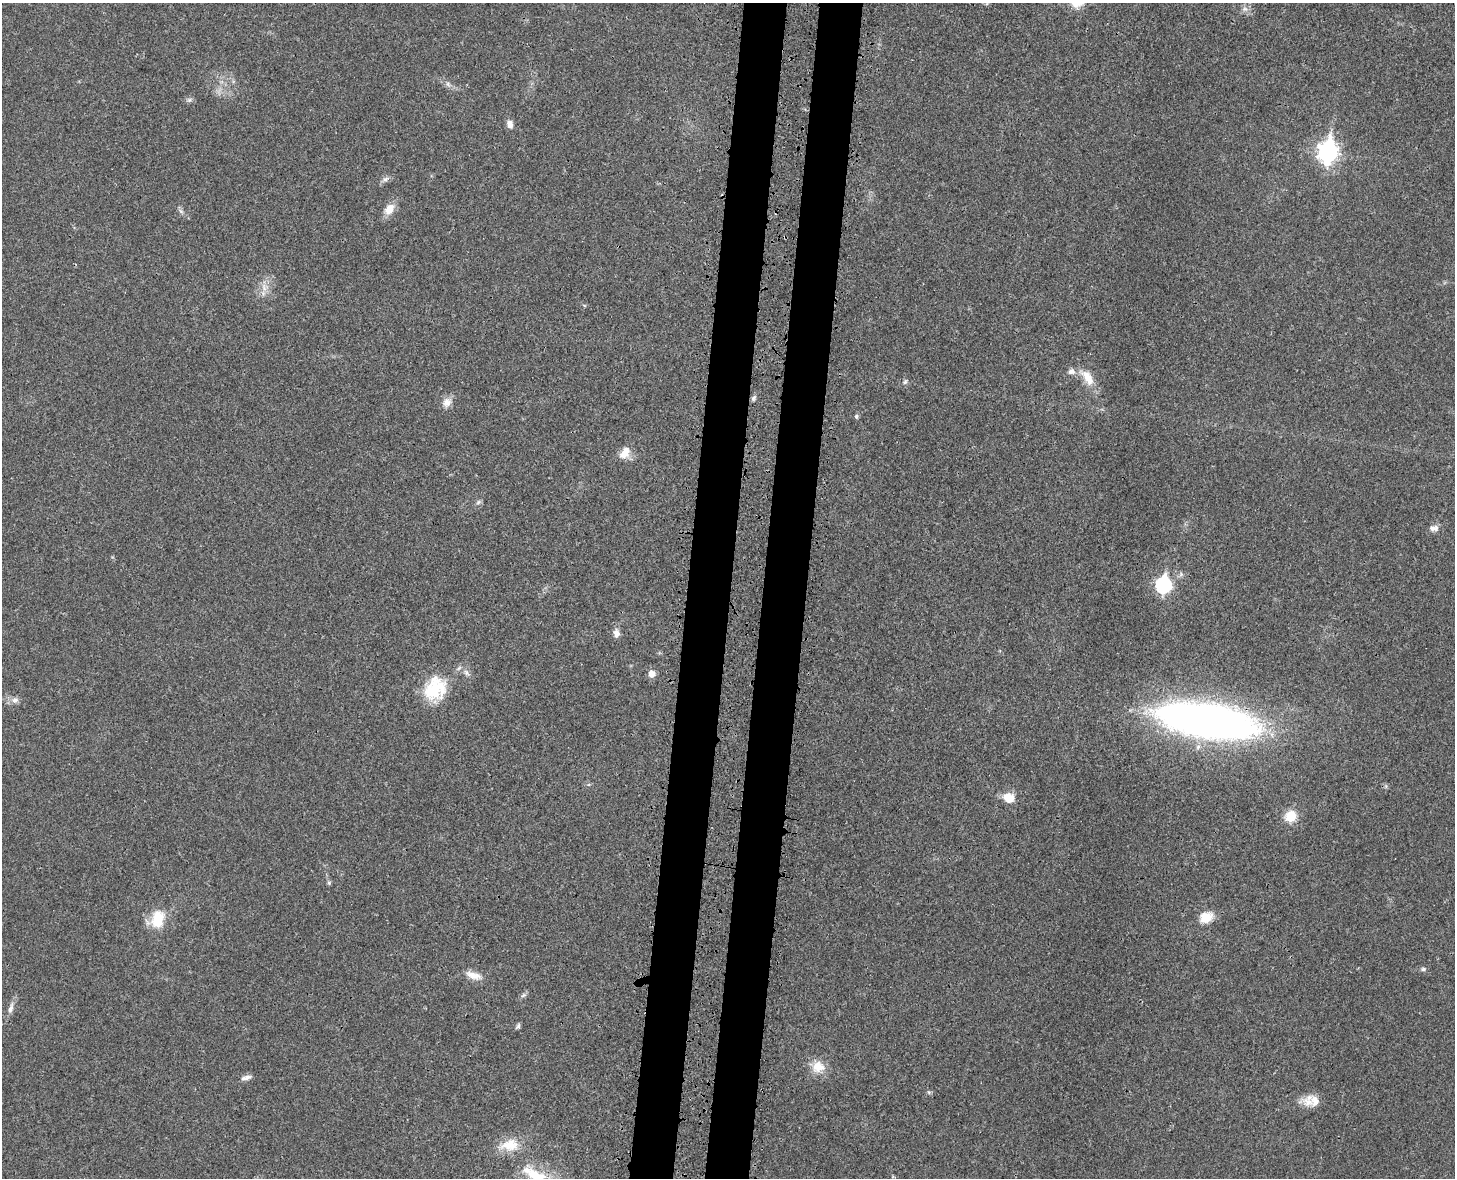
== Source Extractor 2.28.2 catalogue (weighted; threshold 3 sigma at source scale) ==
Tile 8 of 3 x 4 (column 2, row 3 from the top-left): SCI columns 1647-3099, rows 1262-2437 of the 4860 x 4873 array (HDU 1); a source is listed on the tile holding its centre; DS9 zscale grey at full resolution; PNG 1457 x 1180 px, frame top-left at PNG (2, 3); no overlay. Shown black and unused: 6% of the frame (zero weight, under 3 of 4 exposures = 8% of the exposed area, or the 3 px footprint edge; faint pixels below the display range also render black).
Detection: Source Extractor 2.28.2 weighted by HDU 2 'WHT'; one run over the whole footprint, this tile lists its part. Background 0.0215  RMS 0.0034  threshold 0.0155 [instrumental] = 3 sigma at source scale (4.5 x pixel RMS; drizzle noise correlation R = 1.50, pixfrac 1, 0.05/0.05 arcsec/px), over >= 5 px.
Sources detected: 42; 2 inside a brighter listed object's ellipse — not listed separately; the other 40 listed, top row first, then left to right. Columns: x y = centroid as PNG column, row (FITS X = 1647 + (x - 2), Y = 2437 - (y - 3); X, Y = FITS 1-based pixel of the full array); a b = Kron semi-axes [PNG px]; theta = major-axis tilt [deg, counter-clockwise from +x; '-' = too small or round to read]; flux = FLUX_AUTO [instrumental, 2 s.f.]
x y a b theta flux
1245 9 6 6 - 1.1
448 84 7 4 -72 0.67
189 100 7 5 44 0.66
510 124 8 6 -80 2
1328 152 10 8 80 150
385 179 9 6 27 1.1
389 209 13 10 54 3.9
181 211 7 4 -19 0.6
264 288 9 6 -66 1.7
1071 371 11 8 5 1.8
1088 378 25 12 -58 5.6
905 382 6 5 - 0.61
753 398 7 5 47 0.72
447 402 13 12 - 2.4
856 416 6 5 - 0.61
625 452 15 9 53 4.2
478 502 7 5 46 0.73
1434 528 13 7 6 1.6
1163 585 8 7 - 59
616 633 11 8 -85 1.6
652 674 8 7 - 2.2
435 689 32 26 54 15
15 700 10 7 1 1.5
1206 721 82 26 -9 250
1009 798 11 9 -33 5.5
1291 816 12 11 - 5.9
329 883 5 5 - 0.51
1206 917 19 14 25 4.6
158 919 25 17 78 8.5
1423 969 6 5 - 0.63
474 975 24 9 -17 3.5
523 995 9 3 44 0.69
11 1008 16 6 70 1.8
518 1026 8 5 71 0.66
818 1067 18 16 5 5.2
246 1078 15 5 15 1.4
929 1092 6 5 - 0.53
1308 1102 17 12 -29 3.9
510 1145 24 15 5 7.1
535 1175 36 16 -23 11
Overlapping masked pixels (flux is a lower limit): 1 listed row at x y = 1206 721
Isophote crosses this tile's border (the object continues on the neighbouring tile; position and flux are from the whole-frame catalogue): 1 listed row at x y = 535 1175